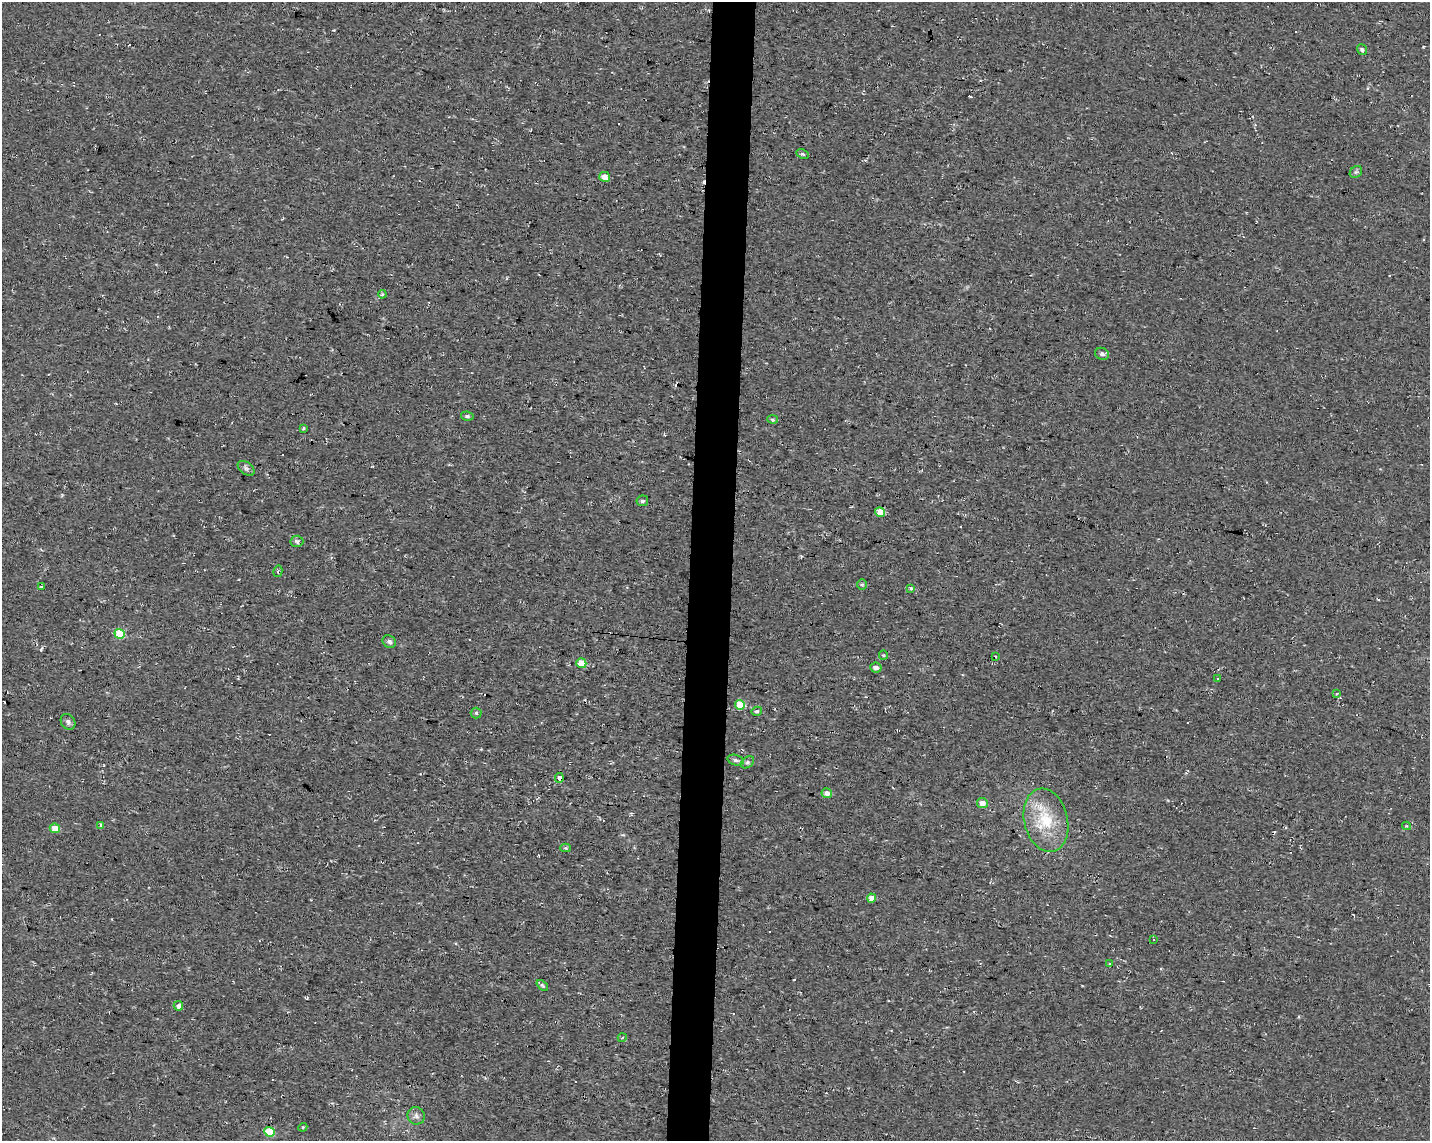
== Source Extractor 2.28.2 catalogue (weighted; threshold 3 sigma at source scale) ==
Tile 5 of 3 x 4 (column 2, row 2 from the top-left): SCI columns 1708-3135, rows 2280-3418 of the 4791 x 4560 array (HDU 1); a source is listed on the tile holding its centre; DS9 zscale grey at full resolution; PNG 1432 x 1143 px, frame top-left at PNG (2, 2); each listed source drawn as its Kron ellipse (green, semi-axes under 4 px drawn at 4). Shown black and unused: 3% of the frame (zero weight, under 2 of 3 exposures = <1% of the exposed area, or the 3 px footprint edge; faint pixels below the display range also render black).
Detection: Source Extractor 2.28.2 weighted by HDU 2 'WHT'; one run over the whole footprint, this tile lists its part. Background 0.012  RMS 0.008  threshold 0.0358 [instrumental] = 3 sigma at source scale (4.5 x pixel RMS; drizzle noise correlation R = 1.50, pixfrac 1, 0.0396/0.0396 arcsec/px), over >= 5 px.
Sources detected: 57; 9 cosmic-ray / hot-pixel residue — neither listed nor drawn; the other 48 listed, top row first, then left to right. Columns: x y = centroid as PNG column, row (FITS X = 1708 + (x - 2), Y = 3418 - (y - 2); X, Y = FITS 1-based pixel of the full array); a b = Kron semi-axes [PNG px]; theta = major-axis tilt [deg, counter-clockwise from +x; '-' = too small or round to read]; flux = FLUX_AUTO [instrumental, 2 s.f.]
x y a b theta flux
1362 50 5 4 - 2.1
803 154 6 4 -27 1.4
1356 172 7 5 42 1.5
605 177 5 5 - 7.5
382 294 4 3 - 1.1
1102 354 7 6 - 2.6
467 416 6 4 -9 1.4
773 419 5 4 - 1.2
303 428 4 3 - 1.1
246 468 9 6 -38 2.4
642 501 6 5 - 1.7
880 512 5 4 - 13
297 541 6 5 - 2.6
278 571 6 4 76 1.2
862 584 5 5 - 1.1
41 586 3 3 - 0.96
911 588 4 3 - 1.1
120 634 5 4 - 30
389 642 7 6 - 2.5
883 655 5 4 - 0.97
995 657 3 2 - 0.84
581 663 5 4 - 13
876 668 5 5 - 3.4
1218 679 3 2 - 0.7
1337 693 4 2 - 0.61
740 705 5 5 - 25
757 711 5 4 - 1.3
476 713 5 5 - 1.5
68 722 8 6 -56 2.6
736 760 8 5 -18 2
748 762 7 5 38 1.8
559 778 5 4 - 3.4
827 793 5 5 - 4.3
982 803 5 5 - 5.6
1046 820 32 21 -76 33
100 826 3 3 - 6.4
1406 826 4 4 - 0.76
55 828 5 4 - 11
565 848 5 4 - 1
872 898 4 4 - 7.4
1153 939 3 3 - 1.7
1110 964 3 3 - 1.4
542 985 7 4 -41 1.2
178 1006 5 4 - 3.7
622 1038 4 3 - 0.69
416 1116 9 8 - 3.2
303 1127 4 3 - 0.71
269 1132 5 5 - 27
Overlapping masked pixels (flux is a lower limit): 1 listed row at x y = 559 778